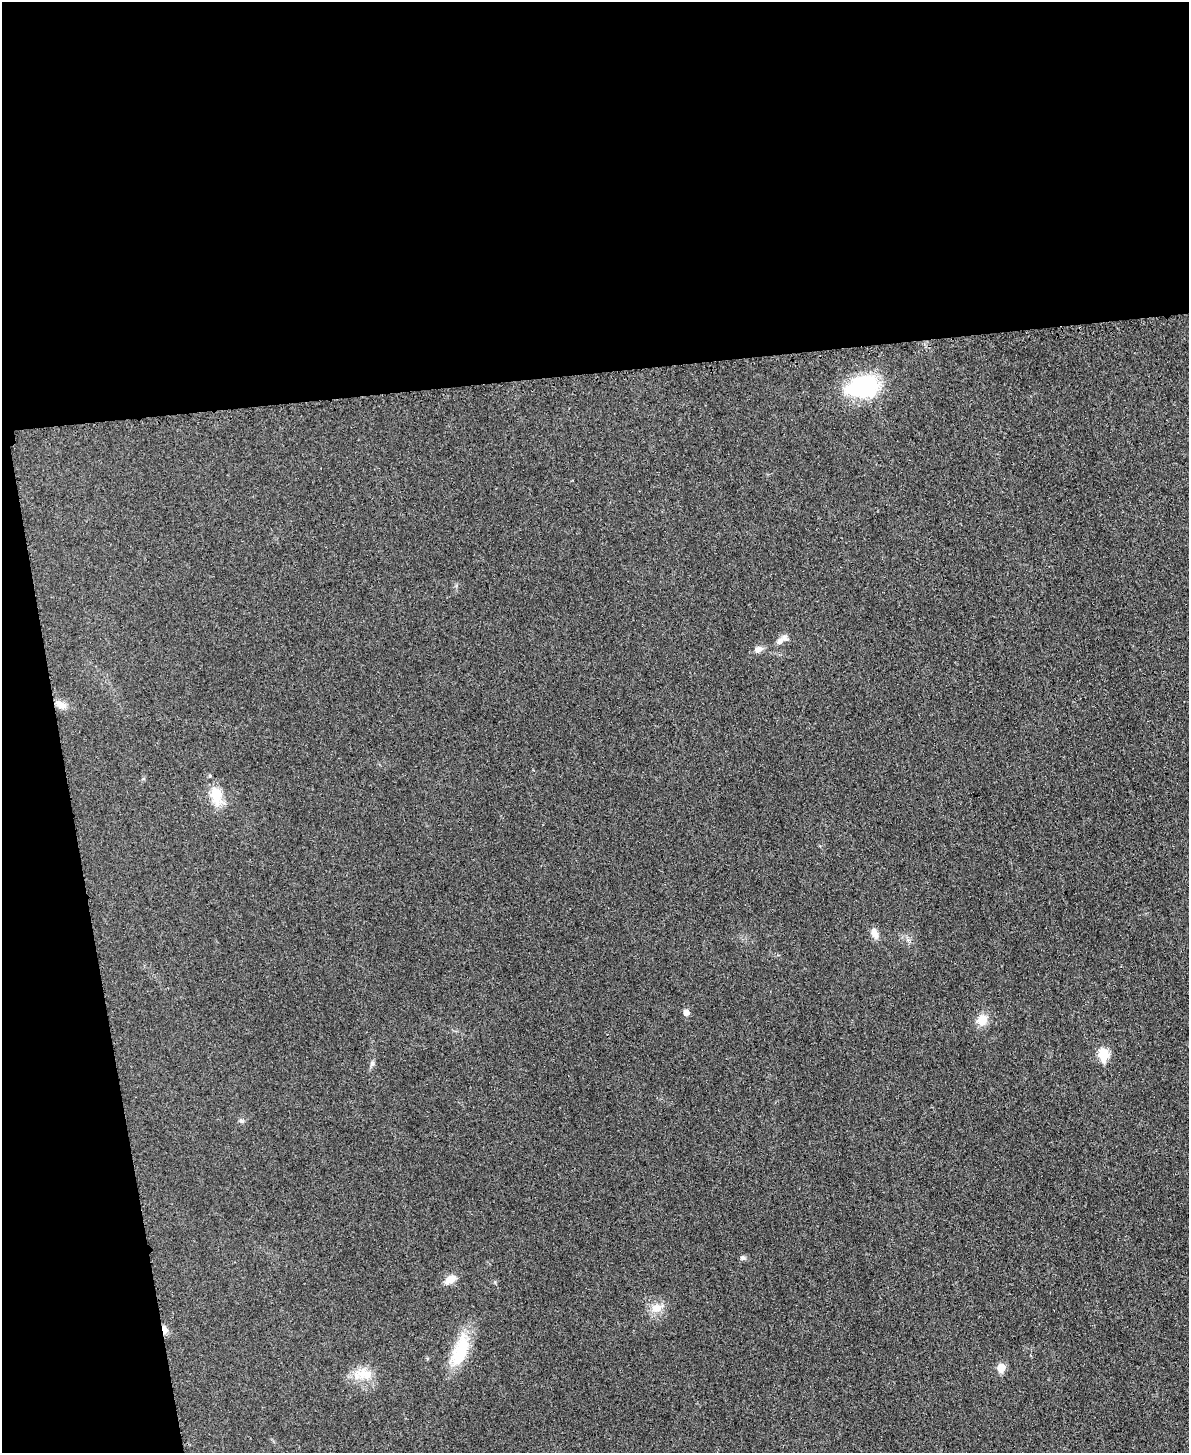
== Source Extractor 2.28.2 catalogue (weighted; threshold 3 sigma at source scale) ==
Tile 1 of 4 x 3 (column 1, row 1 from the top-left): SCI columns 16-1202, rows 3166-4616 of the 4778 x 4763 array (HDU 1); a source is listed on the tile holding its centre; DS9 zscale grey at full resolution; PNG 1191 x 1455 px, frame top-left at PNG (2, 2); no overlay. Shown black and unused: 31% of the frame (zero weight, under 3 of 4 exposures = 2% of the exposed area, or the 3 px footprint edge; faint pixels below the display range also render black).
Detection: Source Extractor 2.28.2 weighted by HDU 2 'WHT'; one run over the whole footprint, this tile lists its part. Background 0.0706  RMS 0.007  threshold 0.0317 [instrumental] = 3 sigma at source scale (4.5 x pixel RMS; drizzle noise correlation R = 1.50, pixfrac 1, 0.05/0.05 arcsec/px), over >= 5 px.
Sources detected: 18; all 18 listed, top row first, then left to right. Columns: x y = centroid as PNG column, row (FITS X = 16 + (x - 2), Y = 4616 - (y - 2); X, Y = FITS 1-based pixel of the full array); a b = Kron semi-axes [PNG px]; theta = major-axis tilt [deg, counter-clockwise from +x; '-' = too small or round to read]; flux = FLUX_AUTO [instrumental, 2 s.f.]
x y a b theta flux
863 387 39 24 8 55
780 641 14 7 43 4.4
758 649 10 7 21 4
61 704 15 8 -25 5.9
216 794 8 6 -83 38
875 933 14 7 -73 4.7
686 1013 6 5 - 4.4
982 1020 13 12 - 9.2
1103 1054 6 6 - 39
372 1063 6 6 - 1.5
241 1121 7 5 -19 1.6
742 1258 7 7 - 1.7
450 1279 13 8 28 7.7
656 1308 14 12 10 7.7
165 1329 11 7 -70 3.8
460 1350 44 17 69 28
1001 1367 5 5 - 16
364 1374 24 15 -8 13
Overlapping masked pixels (flux is a lower limit): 1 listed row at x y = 165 1329